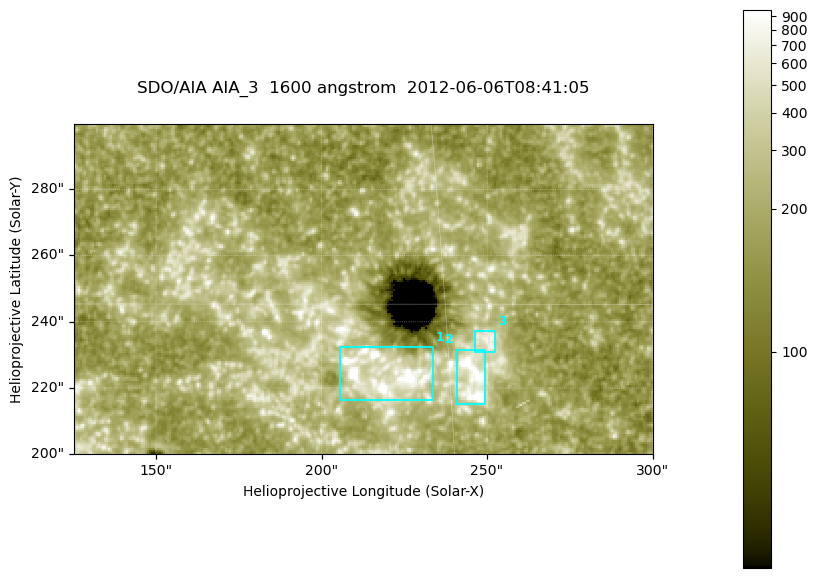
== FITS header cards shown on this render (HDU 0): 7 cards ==
TELESCOP= 'SDO/AIA '
INSTRUME= 'AIA_3   '
WAVELNTH=                 1600
WAVEUNIT= 'angstrom'
DATE-OBS= '2012-06-06T08:41:05.12'
CTYPE1  = 'HPLN-TAN'
CTYPE2  = 'HPLT-TAN'

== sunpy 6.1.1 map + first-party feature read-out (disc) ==
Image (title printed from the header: SDO/AIA AIA_3  1600 angstrom  2012-06-06T08:41:05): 287 x 164 px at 0.609 arcsec/px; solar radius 946 arcsec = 1552 px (partial field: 0.6% of the solar disc is inside the frame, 100% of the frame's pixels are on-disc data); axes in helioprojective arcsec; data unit not stated in the header (colour bar unlabelled)
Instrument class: DISC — disc imager (sunpy class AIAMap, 1600 A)
Bright regions (active regions / flare kernels): reference = the on-disc median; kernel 3 px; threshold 5 sigma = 345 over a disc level ~187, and >= 1.15x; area >= 47 px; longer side >= 3 px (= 1.8 arcsec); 3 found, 3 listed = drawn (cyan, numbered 1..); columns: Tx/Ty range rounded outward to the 2 arcsec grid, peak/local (2 s.f.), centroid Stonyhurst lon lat
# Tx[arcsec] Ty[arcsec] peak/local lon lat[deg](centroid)
1 204..234 216..232 6.3 +14 +14
2 240..250 214..232 7.6 +15 +14
3 246..254 230..238 4.1 +16 +14